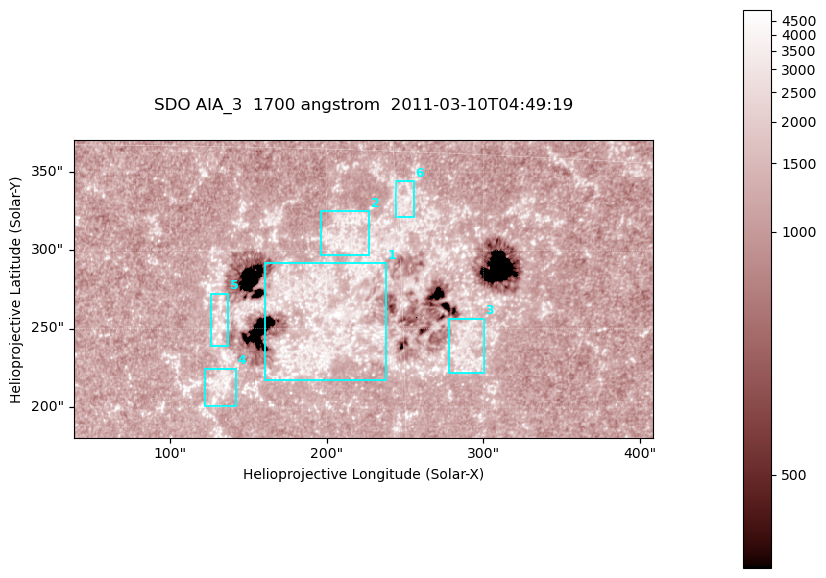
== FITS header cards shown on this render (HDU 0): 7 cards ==
TELESCOP= 'SDO     '           /
INSTRUME= 'AIA_3   '           /
WAVELNTH=                 1700 /
WAVEUNIT= 'angstrom'           /
DATE-OBS= '2011-03-10T04:49:19.711' /
CTYPE1  = 'HPLN-TAN'           /
CTYPE2  = 'HPLT-TAN'           /

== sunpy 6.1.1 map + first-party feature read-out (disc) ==
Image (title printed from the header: SDO AIA_3  1700 angstrom  2011-03-10T04:49:19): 603 x 310 px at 0.613 arcsec/px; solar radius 966 arcsec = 1576 px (partial field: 2.4% of the solar disc is inside the frame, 100% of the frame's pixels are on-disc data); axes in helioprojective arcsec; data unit not stated in the header (colour bar unlabelled)
Pointing: header CRPIX1/2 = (2053.97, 2042.58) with CRVAL1/2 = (0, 0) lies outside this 603 x 310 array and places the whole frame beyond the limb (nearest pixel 1.43 R_sun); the SolarSoft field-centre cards XCEN/YCEN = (223.3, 275.3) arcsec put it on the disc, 1932 arcsec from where CRPIX/CRVAL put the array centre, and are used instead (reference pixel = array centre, CRVAL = XCEN/YCEN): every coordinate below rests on XCEN/YCEN
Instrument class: DISC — disc imager (sunpy class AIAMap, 1700 A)
Bright regions (active regions / flare kernels): reference = the on-disc median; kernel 5 px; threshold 5 sigma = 1452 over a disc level ~1220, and >= 1.15x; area >= 186 px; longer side >= 4 px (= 2.5 arcsec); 6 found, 6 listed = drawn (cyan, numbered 1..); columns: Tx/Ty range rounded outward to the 2 arcsec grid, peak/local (2 s.f.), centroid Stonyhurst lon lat
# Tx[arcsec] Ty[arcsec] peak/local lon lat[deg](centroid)
1 160..238 216..292 4.6 +12 +8
2 196..228 296..326 3.4 +13 +12
3 278..300 220..258 3.5 +17 +7
4 122..142 200..226 3.9 +8 +6
5 126..138 238..272 3.8 +8 +8
6 244..256 320..344 3.3 +15 +13